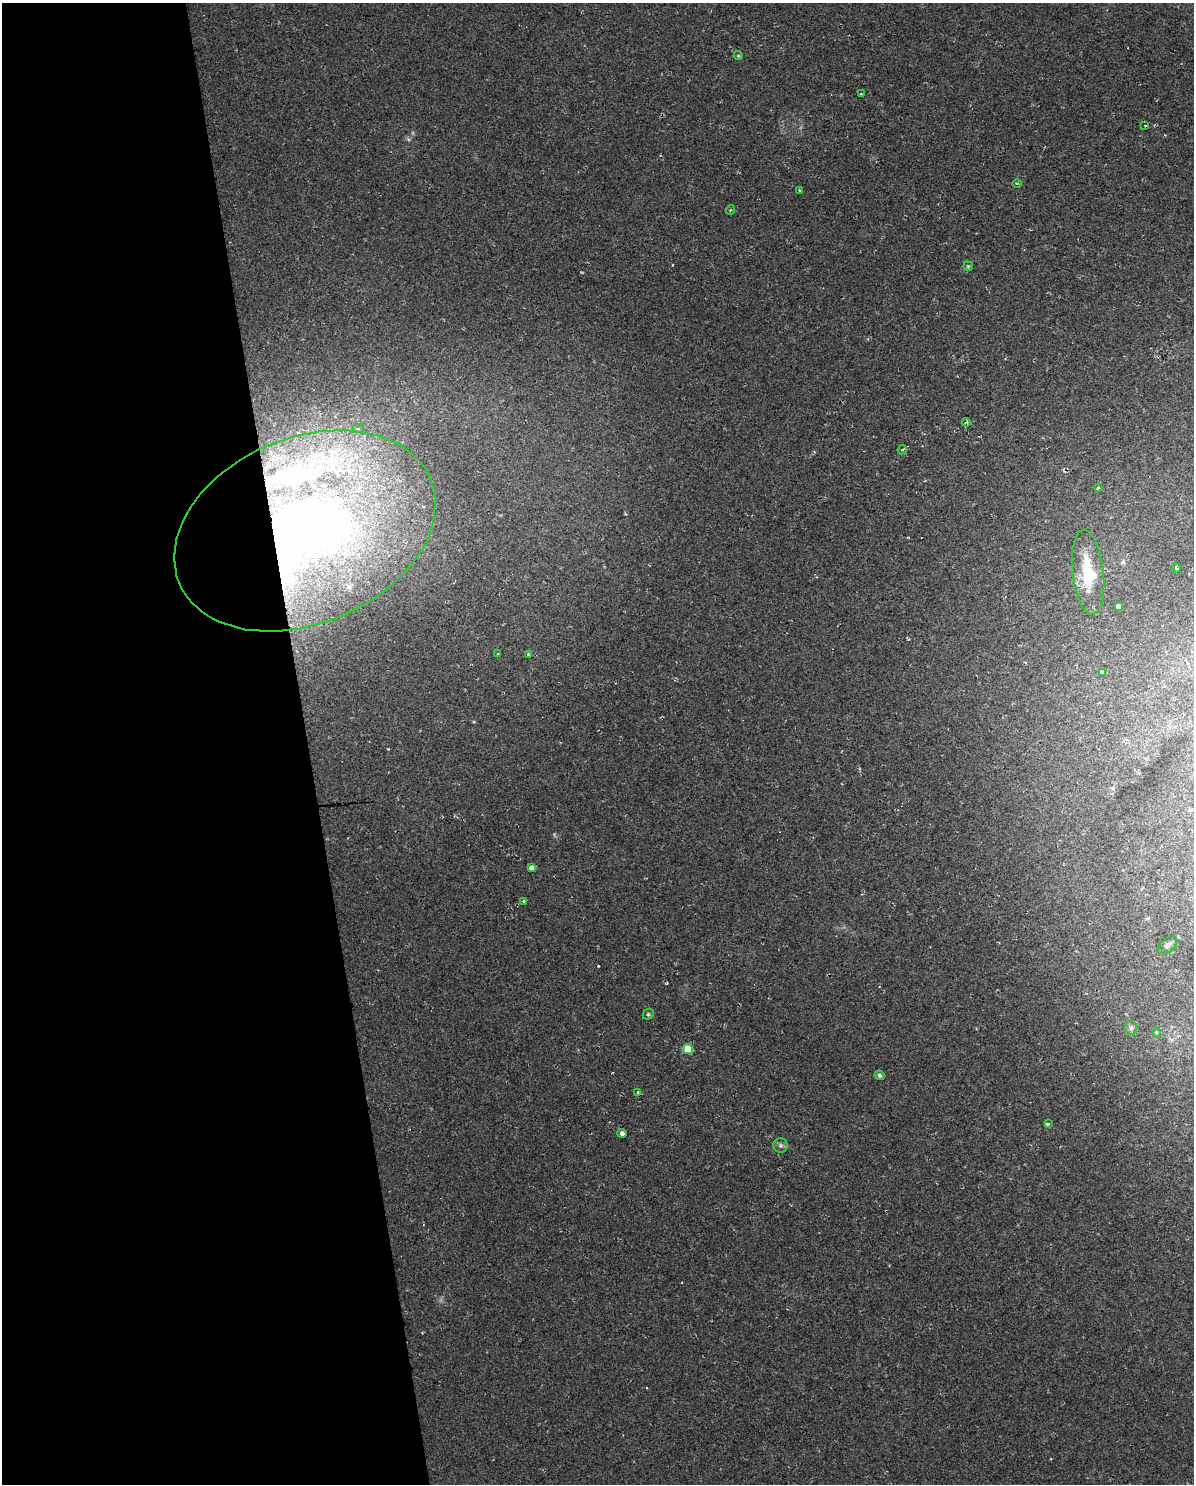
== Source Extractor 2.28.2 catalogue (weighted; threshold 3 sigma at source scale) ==
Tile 5 of 4 x 3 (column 1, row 2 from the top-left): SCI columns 116-1307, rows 1544-3025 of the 5083 x 5803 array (HDU 1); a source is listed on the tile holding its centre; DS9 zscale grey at full resolution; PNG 1196 x 1486 px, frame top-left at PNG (2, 3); each listed source drawn as its Kron ellipse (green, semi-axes under 4 px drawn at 4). Shown black and unused: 26% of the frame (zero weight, under 2 of 3 exposures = <1% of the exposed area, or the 3 px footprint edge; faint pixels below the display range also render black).
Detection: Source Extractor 2.28.2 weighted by HDU 2 'WHT'; one run over the whole footprint, this tile lists its part. Background 0.00663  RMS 0.0049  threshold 0.0219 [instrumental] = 3 sigma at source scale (4.5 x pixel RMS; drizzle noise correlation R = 1.50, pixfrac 1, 0.0396/0.0396 arcsec/px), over >= 5 px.
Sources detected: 36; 1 cosmic-ray / hot-pixel residue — neither listed nor drawn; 5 inside a brighter listed object's ellipse — not listed separately; the other 30 listed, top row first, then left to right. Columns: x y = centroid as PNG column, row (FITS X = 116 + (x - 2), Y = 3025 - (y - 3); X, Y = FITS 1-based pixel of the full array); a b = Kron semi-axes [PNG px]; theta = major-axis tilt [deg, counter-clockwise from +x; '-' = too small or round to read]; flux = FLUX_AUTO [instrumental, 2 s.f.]
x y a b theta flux
738 56 5 4 - 0.56
861 94 3 2 - 0.5
1145 125 3 2 - 0.45
1017 183 5 3 - 0.52
800 190 3 3 - 1.4
730 210 5 3 - 0.42
968 266 5 4 - 0.57
966 422 4 3 - 1.3
358 429 5 3 - 0.65
902 450 5 3 - 0.69
1098 488 3 3 - 1.4
305 531 136 93 23 450
1176 568 4 3 - 2
1088 572 42 15 -84 24
1119 606 4 4 - 24
498 654 3 2 - 0.51
528 654 3 3 - 0.56
1102 672 4 3 - 8.1
532 867 4 3 - 49
524 901 3 3 - 2.4
1167 945 11 6 41 2
648 1014 6 5 - 0.66
1131 1028 7 6 - 1.3
1156 1032 4 4 - 0.54
688 1049 5 5 - 16
880 1075 5 4 - 1.1
638 1092 3 3 - 3.1
1048 1124 3 3 - 12
622 1133 4 4 - 3
781 1145 7 7 - 1.3
Overlapping masked pixels (flux is a lower limit): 1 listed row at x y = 305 531